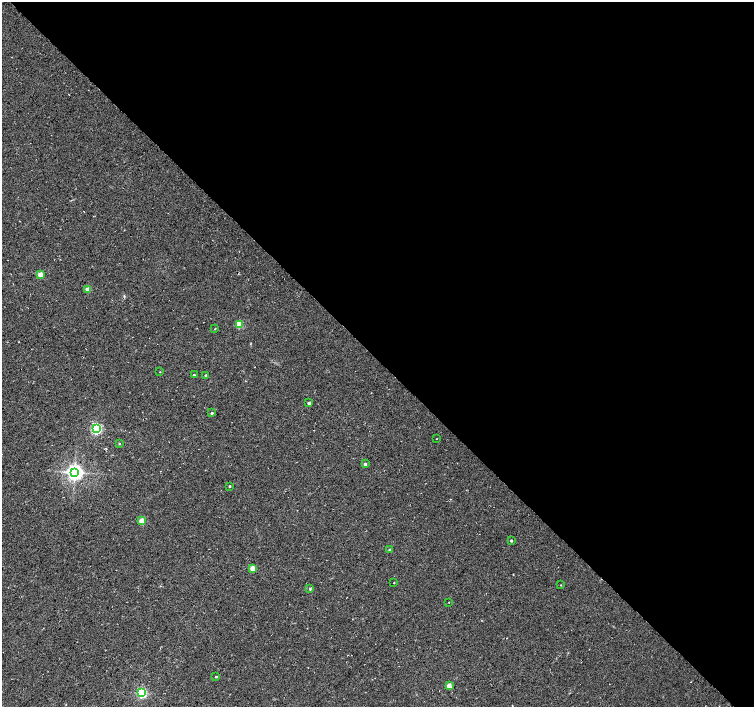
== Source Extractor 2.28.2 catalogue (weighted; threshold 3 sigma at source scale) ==
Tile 8 of 4 x 4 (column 4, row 2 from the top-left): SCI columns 4515-6018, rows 2971-4379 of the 6024 x 6004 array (HDU 1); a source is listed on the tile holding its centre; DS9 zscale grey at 2 x 2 block average (1 PNG px = mean of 2 x 2 image px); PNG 756 x 709 px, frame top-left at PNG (2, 2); each listed source drawn as its Kron ellipse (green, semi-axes under 4 px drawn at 4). Shown black and unused: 51% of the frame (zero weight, under 3 of 4 exposures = <1% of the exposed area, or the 3 px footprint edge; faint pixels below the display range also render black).
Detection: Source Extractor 2.28.2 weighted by HDU 2 'WHT'; one run over the whole footprint, this tile lists its part. Background 0.0373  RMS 0.0091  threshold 0.0409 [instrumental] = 3 sigma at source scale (4.5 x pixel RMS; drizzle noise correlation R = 1.50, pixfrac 1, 0.0396/0.0396 arcsec/px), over >= 5 px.
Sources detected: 26; all 26 listed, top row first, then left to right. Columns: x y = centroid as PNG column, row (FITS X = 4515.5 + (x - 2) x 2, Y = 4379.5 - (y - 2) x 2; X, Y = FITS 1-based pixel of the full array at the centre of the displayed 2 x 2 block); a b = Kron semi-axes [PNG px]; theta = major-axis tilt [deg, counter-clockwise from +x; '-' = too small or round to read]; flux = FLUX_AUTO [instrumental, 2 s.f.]
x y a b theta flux
40 275 3 2 - 35
87 289 2 2 - 25
239 324 3 3 - 73
215 329 2 2 - 1.3
160 372 2 2 - 0.83
194 375 3 2 - 3.2
206 375 2 2 - 4.5
309 403 2 2 - 8
212 413 2 2 - 3.1
96 429 3 3 - 310
436 439 2 2 - 0.75
119 444 2 2 - 2
365 464 2 2 - 6
75 472 4 4 - 980
230 486 2 2 - 2.4
142 521 3 2 - 38
511 541 2 2 - 4.1
390 550 2 2 - 7.6
253 568 3 2 - 30
394 583 3 2 - 1.1
561 585 2 2 - 1.1
310 589 3 3 - 1.9
449 602 2 2 - 0.73
216 677 2 2 - 2.6
449 686 3 2 - 31
141 693 3 3 - 270
Diffuse or blended objects may show on this block-average render without a row.